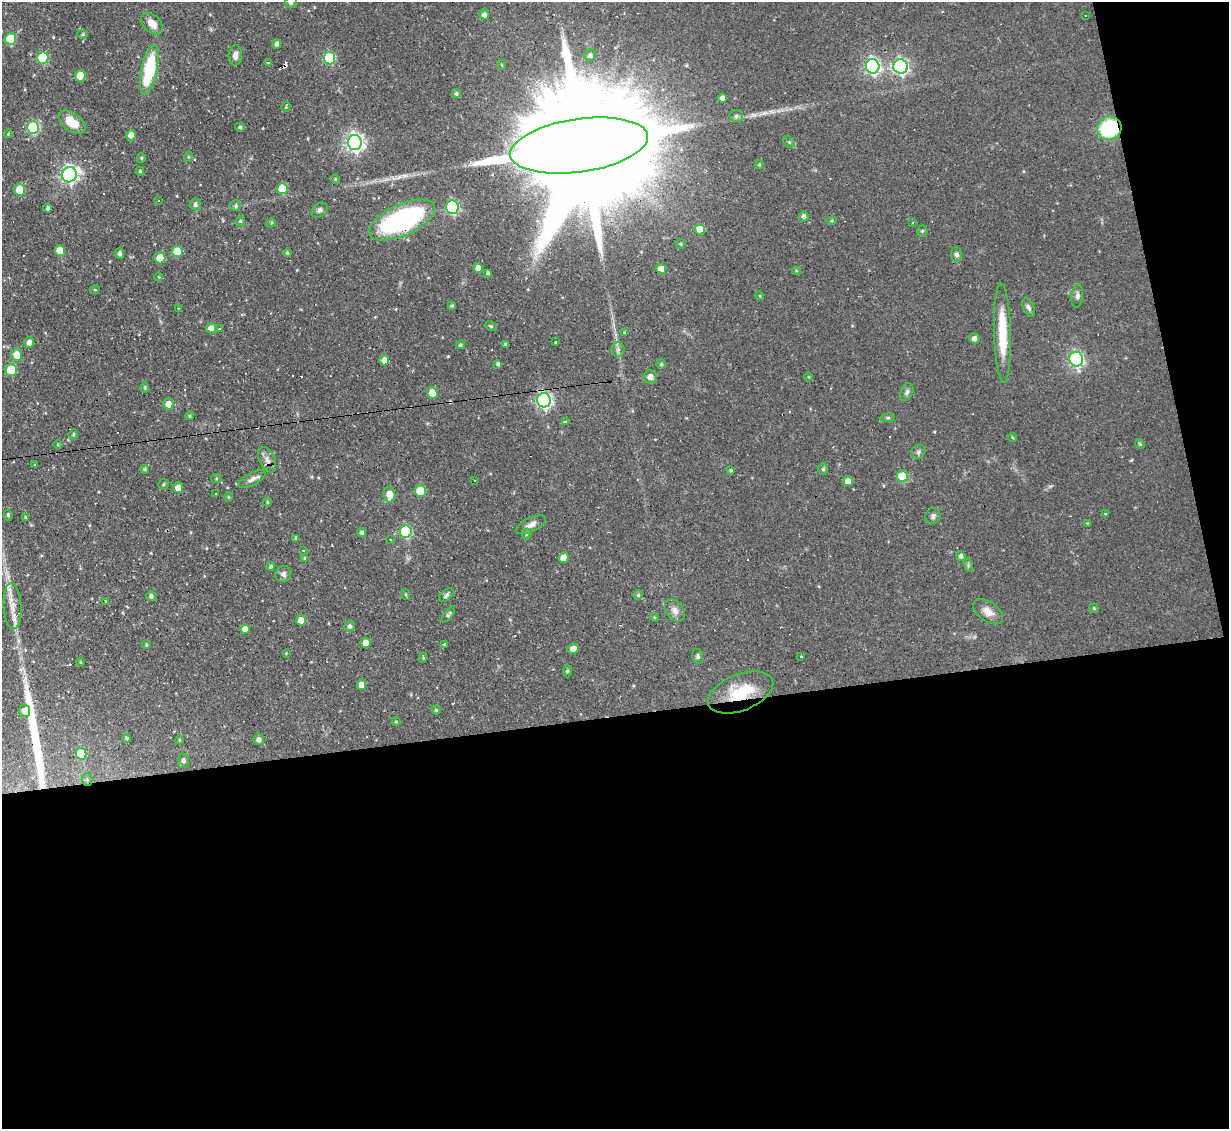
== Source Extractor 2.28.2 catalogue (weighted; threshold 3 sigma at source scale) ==
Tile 16 of 4 x 4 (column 4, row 4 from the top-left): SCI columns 3683-4909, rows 247-1373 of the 4909 x 4884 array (HDU 1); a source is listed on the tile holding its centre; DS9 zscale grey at full resolution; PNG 1231 x 1131 px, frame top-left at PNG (2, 2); each listed source drawn as its Kron ellipse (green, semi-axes under 4 px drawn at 4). Shown black and unused: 40% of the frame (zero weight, under 2 of 3 exposures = <1% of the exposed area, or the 3 px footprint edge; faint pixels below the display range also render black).
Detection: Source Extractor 2.28.2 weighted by HDU 2 'WHT'; one run over the whole footprint, this tile lists its part. Background 0.067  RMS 0.0045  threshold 0.0204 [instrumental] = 3 sigma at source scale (4.5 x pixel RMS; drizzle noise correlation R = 1.50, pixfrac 1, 0.05/0.05 arcsec/px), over >= 5 px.
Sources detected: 196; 2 inside a brighter object's white glare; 21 cosmic-ray / hot-pixel residue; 1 long thin detection or spike segment (spike, bleed or trail) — neither listed nor drawn; the other 172 listed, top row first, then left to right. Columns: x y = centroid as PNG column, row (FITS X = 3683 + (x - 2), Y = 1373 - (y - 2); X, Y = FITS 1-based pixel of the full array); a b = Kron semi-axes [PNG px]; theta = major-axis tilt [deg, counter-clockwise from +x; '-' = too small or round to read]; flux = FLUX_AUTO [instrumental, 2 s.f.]
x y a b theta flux
291 2 6 5 - 1.5
484 15 5 5 - 2.1
1085 15 2 2 - 0.35
152 24 12 8 -45 4.8
83 34 5 4 - 0.64
11 39 6 5 - 17
277 44 5 4 - 1.9
235 55 10 6 87 2.6
590 55 6 6 - 1.6
43 58 6 5 - 25
329 58 6 6 - 34
268 62 3 3 - 0.65
502 65 5 3 - 0.39
873 66 7 7 - 120
901 66 7 7 - 120
149 70 25 8 78 30
80 76 5 5 - 8.8
456 93 5 4 - 0.88
723 98 4 4 - 2.5
286 107 4 4 - 0.42
736 116 6 6 - 1.2
72 122 15 9 -36 9.1
33 127 6 6 - 45
240 127 5 4 - 0.84
1109 128 12 11 - 34
8 134 4 3 - 0.42
131 135 5 5 - 5.2
789 142 6 5 - 0.81
355 143 7 7 - 200
579 145 70 26 8 33000
188 157 5 3 - 0.41
141 158 5 4 - 0.61
759 165 4 4 - 0.57
140 171 4 4 - 0.72
69 175 8 7 - 140
335 179 5 4 - 0.47
282 189 5 5 - 13
20 190 6 5 - 15
159 200 3 3 - 0.72
195 204 6 5 - 1.4
236 206 5 5 - 0.86
452 207 7 6 - 54
48 208 4 4 - 1
320 210 9 6 38 1.3
804 217 5 4 - 1.7
402 220 36 16 24 88
240 221 5 4 - 0.64
832 221 5 4 - 0.53
271 223 5 3 - 0.47
913 223 3 3 - 0.76
700 229 5 5 - 6.5
922 231 5 5 - 0.67
681 244 5 4 - 0.6
60 250 5 5 - 6
177 251 5 5 - 12
120 253 5 4 - 1.2
287 253 4 4 - 0.75
956 255 7 5 -86 1.4
160 258 5 5 - 8.2
478 268 5 4 - 3.1
661 269 5 4 - 6.2
796 271 4 4 - 0.5
488 273 4 3 - 0.86
159 277 4 3 - 0.28
95 290 5 3 - 0.45
760 296 4 3 - 0.39
1077 296 12 5 84 1.6
452 306 4 3 - 0.65
1029 307 10 5 -66 1.4
178 308 3 3 - 0.38
491 326 6 4 -27 0.64
211 328 5 5 - 3.3
219 329 3 2 - 0.58
625 332 3 3 - 4
1002 333 50 8 -88 18
974 338 5 5 - 2.2
555 341 3 3 - 1.3
29 343 5 5 - 2.9
505 344 3 3 - 0.72
460 345 4 4 - 0.79
618 349 8 6 -90 1.4
16 355 6 5 - 5.5
1076 359 7 7 - 92
384 360 5 5 - 2.9
498 364 4 3 - 1.1
661 364 5 5 - 0.6
11 370 6 5 - 17
650 377 6 6 - 2.5
809 377 4 3 - 0.38
145 388 5 4 - 0.61
907 392 9 6 67 1.3
432 393 6 5 - 5.8
544 400 7 7 - 110
168 404 5 5 - 3.8
189 416 4 3 - 0.59
888 418 7 4 8 0.73
565 422 4 3 - 1.7
73 434 5 5 - 0.68
1012 437 4 3 - 0.47
1140 444 5 4 - 0.58
58 445 4 3 - 0.38
918 452 7 6 - 1.2
267 460 14 7 -64 2.5
34 465 4 2 - 0.29
145 469 4 4 - 0.73
823 469 6 5 - 0.82
731 470 3 3 - 0.54
903 477 5 5 - 20
216 478 5 4 - 0.5
252 479 15 6 28 2.2
475 480 2 2 - 0.26
848 481 5 5 - 3.5
164 484 5 5 - 0.68
178 488 5 5 - 5.1
420 491 5 5 - 17
215 493 2 2 - 0.42
389 494 8 6 -81 5.8
228 497 5 3 - 0.43
267 502 4 4 - 0.58
1105 514 4 4 - 0.37
8 515 6 4 -80 0.74
933 516 8 7 - 1.4
25 517 4 3 - 0.53
1087 523 4 3 - 0.33
531 525 16 7 26 2.7
362 532 4 4 - 0.97
406 532 6 6 - 43
527 534 5 5 - 0.63
296 538 4 4 - 0.71
391 539 3 2 - 0.83
303 550 2 2 - 0.49
961 556 5 4 - 1.6
304 558 3 3 - 0.43
563 558 5 5 - 4.3
968 565 7 4 -73 0.87
271 567 4 4 - 0.95
283 574 8 8 - 1.5
406 595 5 3 - 0.51
446 595 9 5 41 1.2
638 595 5 5 - 0.66
151 596 5 5 - 1.2
105 601 4 3 - 2
12 606 23 9 -87 6
1094 608 5 4 - 0.57
675 611 12 8 -55 3
988 612 17 10 -35 4.1
448 614 9 4 52 1.1
654 617 4 3 - 0.41
301 620 5 5 - 5.2
350 626 5 5 - 1.5
245 629 5 5 - 3.3
365 643 5 5 - 4.5
444 644 3 3 - 0.98
146 645 4 3 - 0.52
573 649 5 5 - 3.2
286 653 3 3 - 0.32
698 656 7 5 -76 0.95
801 657 3 3 - 0.81
423 658 5 3 - 0.47
81 662 5 3 - 0.41
568 671 6 4 88 0.62
361 685 5 4 - 4.1
740 692 34 18 22 19
436 710 4 4 - 0.53
24 711 6 6 - 3.2
396 722 4 4 - 0.47
127 738 4 4 - 0.69
179 740 4 4 - 0.47
259 740 5 5 - 2.2
81 754 6 5 - 12
183 761 7 6 - 1.6
87 779 6 5 - 0.8
Overlapping masked pixels (flux is a lower limit): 5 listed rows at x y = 1109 128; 579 145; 402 220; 740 692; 87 779
Isophote crosses this tile's border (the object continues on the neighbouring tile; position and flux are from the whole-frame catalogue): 1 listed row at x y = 291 2